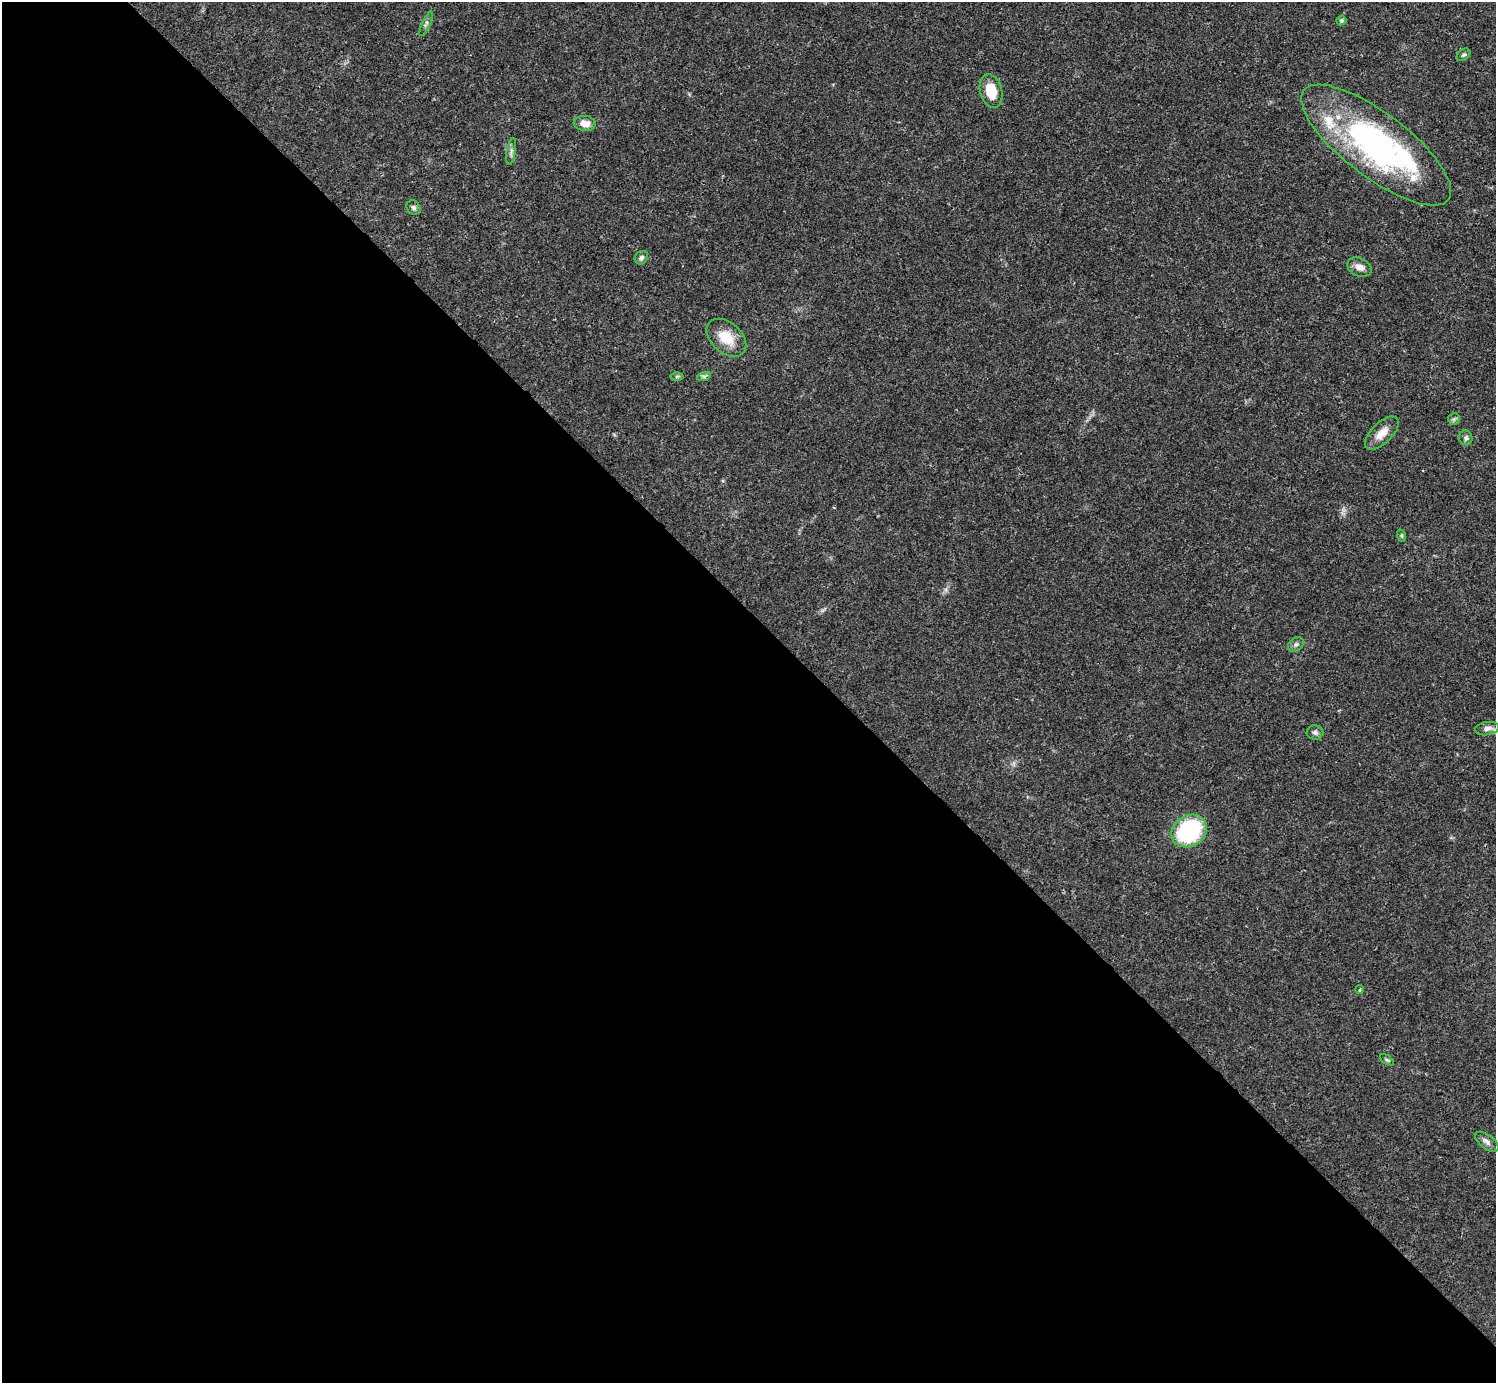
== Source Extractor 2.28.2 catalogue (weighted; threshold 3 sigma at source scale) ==
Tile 9 of 4 x 4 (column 1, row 3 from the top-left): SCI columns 1-1494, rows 1539-2919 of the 5981 x 5981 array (HDU 1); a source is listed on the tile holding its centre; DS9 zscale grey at full resolution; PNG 1498 x 1385 px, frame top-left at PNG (2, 2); each listed source drawn as its Kron ellipse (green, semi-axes under 4 px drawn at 4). Shown black and unused: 55% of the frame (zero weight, under 3 of 4 exposures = <1% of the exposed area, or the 3 px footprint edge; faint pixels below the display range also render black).
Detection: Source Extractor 2.28.2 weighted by HDU 2 'WHT'; one run over the whole footprint, this tile lists its part. Background 0.0211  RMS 0.0023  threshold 0.0102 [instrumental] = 3 sigma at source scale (4.5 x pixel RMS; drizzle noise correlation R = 1.50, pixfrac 1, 0.05/0.05 arcsec/px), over >= 5 px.
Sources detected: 31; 3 inside a brighter object's white glare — neither listed nor drawn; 4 inside a brighter listed object's ellipse — not listed separately; the other 24 listed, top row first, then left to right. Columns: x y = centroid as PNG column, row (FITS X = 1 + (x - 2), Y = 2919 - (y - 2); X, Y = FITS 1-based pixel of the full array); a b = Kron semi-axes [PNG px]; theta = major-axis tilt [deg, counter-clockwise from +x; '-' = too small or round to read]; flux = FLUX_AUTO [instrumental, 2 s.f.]
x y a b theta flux
1341 20 5 4 - 0.5
426 24 13 4 67 0.62
1464 55 8 5 39 0.46
991 91 17 11 -75 5.3
585 123 11 7 -7 2.1
1376 145 91 32 -37 55
511 151 13 4 80 0.8
414 207 7 6 - 0.61
641 258 7 6 - 0.7
1359 267 12 9 -24 1.7
726 338 23 15 -42 5.3
677 376 6 4 1 0.37
704 376 7 4 17 0.46
1454 419 6 6 - 0.45
1382 433 21 10 44 3
1466 438 7 6 - 0.63
1402 536 6 4 -71 0.31
1296 644 8 6 36 0.67
1487 729 12 6 11 1.1
1315 732 8 7 - 0.69
1189 831 18 15 33 24
1360 989 4 3 - 0.21
1387 1060 8 4 -36 0.36
1487 1142 14 7 -38 1.1